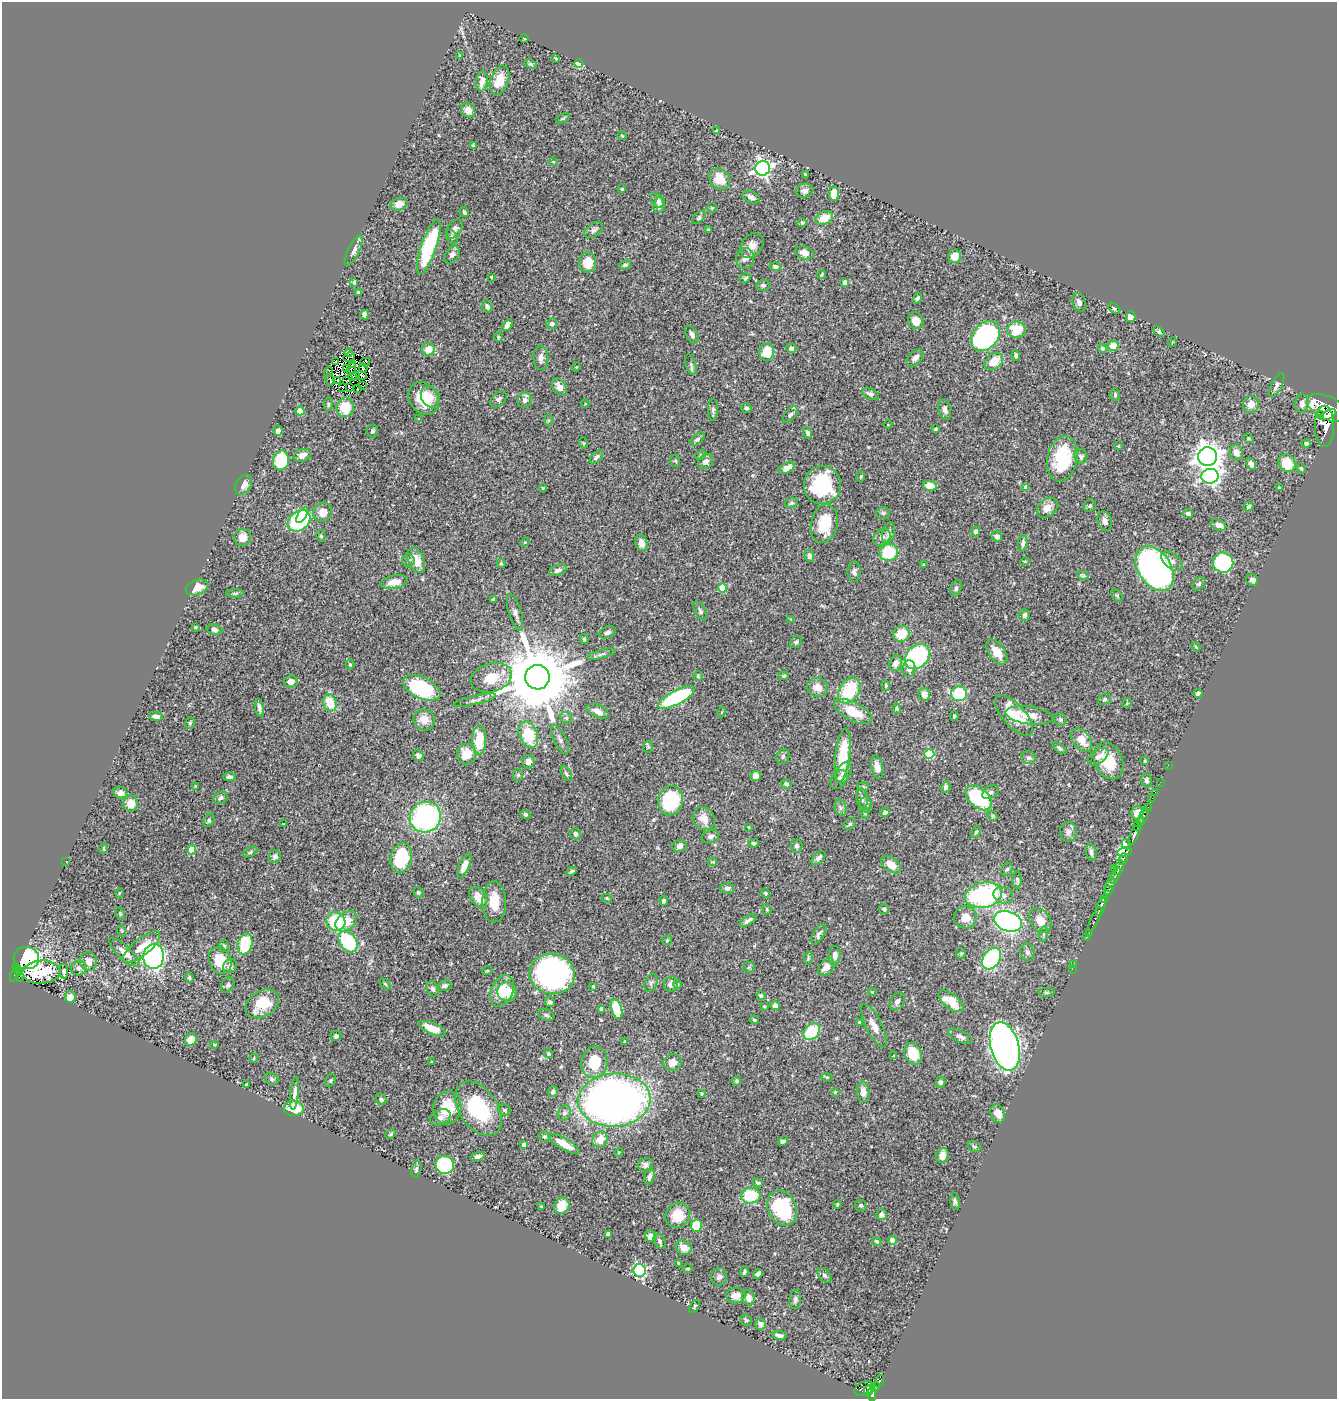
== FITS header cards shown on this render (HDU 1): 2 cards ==
NAXIS1  =                 1335
NAXIS2  =                 1397

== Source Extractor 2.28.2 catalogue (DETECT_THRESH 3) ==
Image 1335 x 1397 px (HDU 1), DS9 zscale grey, 1 PNG px = 1 image px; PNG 1339 x 1401 px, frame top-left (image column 1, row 1397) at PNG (2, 2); each listed source drawn as its Kron ellipse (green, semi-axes under 4 px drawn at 4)
Background 0.542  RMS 0.019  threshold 0.0571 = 3 sigma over >= 5 px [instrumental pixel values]
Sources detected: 501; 7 with non-positive FLUX_AUTO (blend fragments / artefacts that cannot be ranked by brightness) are neither listed nor drawn; the other 494 listed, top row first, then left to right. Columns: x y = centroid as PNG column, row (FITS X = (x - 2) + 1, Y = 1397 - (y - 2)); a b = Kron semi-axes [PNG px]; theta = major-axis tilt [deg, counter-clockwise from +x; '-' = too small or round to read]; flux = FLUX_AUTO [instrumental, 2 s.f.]
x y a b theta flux
524 39 5 3 - 1
460 55 4 2 - 0.89
556 58 3 2 - 1.3
530 64 6 4 -26 2
579 64 4 4 - 65
499 80 15 9 70 22
482 81 10 6 84 8.2
468 110 8 6 -47 8
563 118 7 4 23 2.2
716 131 3 2 - 0.78
622 136 4 3 - 0.94
473 146 4 3 - 2.5
553 162 5 3 - 1.1
763 168 7 7 - 420
805 174 3 3 - 1.8
720 179 11 9 -44 27
622 189 4 4 - 1.6
804 191 9 7 12 6.7
834 194 7 5 90 18
751 197 9 5 -23 5
657 200 8 5 -62 6.8
399 204 8 6 20 8.1
659 205 8 5 76 6.3
712 208 5 4 - 1.4
464 212 5 4 - 2.6
699 218 8 5 45 2.4
824 218 9 6 26 20
802 223 5 4 - 2
454 229 11 7 55 6
594 230 10 6 36 4.1
708 230 3 3 - 1.3
452 237 7 5 -58 2.5
429 246 29 7 71 110
752 246 13 10 53 12
354 250 16 5 63 5.9
804 253 9 6 -17 9
452 255 9 6 50 5
954 256 7 6 - 8
745 258 10 9 - 6.5
588 262 10 8 89 28
625 265 6 4 9 2.6
775 266 5 4 - 4.2
822 275 4 3 - 1.3
491 277 3 2 - 0.9
745 278 6 4 34 2.1
354 282 4 3 - 2
845 282 4 4 - 9.3
763 285 7 6 - 2.9
358 293 4 3 - 2.9
917 298 5 3 - 2
1079 302 9 6 -72 7.1
487 306 6 5 - 4.2
1114 308 7 4 -38 2
364 315 4 4 - 6.1
1131 316 5 5 - 15
916 321 8 7 - 12
552 324 5 5 - 3.7
507 325 6 4 52 7.9
1016 330 9 8 - 37
1159 332 6 4 -44 2.2
692 334 10 5 -59 5.4
985 336 17 12 48 270
498 337 5 3 - 1.2
1172 342 5 3 - 0.91
1113 346 5 5 - 22
791 348 5 4 - 3.9
1103 348 5 4 - 3.1
428 349 6 6 - 16
767 352 8 7 - 25
349 353 4 2 - 3.6
1016 356 5 4 - 2.3
349 357 6 2 25 0.97
541 358 12 7 -89 6.6
915 358 10 6 46 6.1
336 361 3 2 - 0.62
994 361 10 7 40 23
365 362 5 3 - 3.5
352 364 3 2 - 0.73
691 364 10 5 -72 3.6
576 367 5 4 - 1.2
363 368 4 2 - 2
347 369 3 2 - 0.71
352 369 6 2 72 2.2
329 372 5 3 - 1.6
361 375 5 2 - 0.2
356 376 3 2 - 1.1
352 377 3 2 - 1.2
329 380 6 2 -73 2
338 380 3 2 - 0.25
347 380 3 2 - 0.48
1277 385 13 5 63 5.8
363 386 2 2 - 1.3
343 387 3 2 - 0.9
349 387 4 3 - 1.6
560 387 9 6 -58 8.6
357 388 3 3 - 3.4
870 394 8 5 -24 4.5
1115 395 6 5 - 2.4
430 397 11 8 -63 10
424 398 17 14 -55 34
499 399 10 6 45 3.7
525 400 7 7 - 6.6
328 404 7 4 84 1.8
585 404 4 3 - 0.87
1251 404 8 8 - 11
1302 404 9 6 84 5.8
345 407 10 8 83 32
746 408 5 4 - 2.8
1328 408 22 11 -25 4000
713 410 11 5 88 3.3
945 410 10 6 -75 5.7
300 411 4 4 - 27
1320 414 3 3 - 210
790 415 9 5 50 3.8
1328 415 8 4 30 870
419 419 3 2 - 1.1
549 420 6 4 89 1.7
888 425 4 3 - 0.85
1325 426 20 9 -90 2100
935 429 3 3 - 1.8
278 431 5 4 - 5.8
372 431 6 5 - 2.3
807 433 6 4 -69 2.3
1249 438 6 4 -22 1.7
697 439 8 4 45 3
584 443 5 3 - 0.99
1306 443 4 4 - 3.1
1118 446 4 4 - 1.1
1236 453 8 6 -74 9.7
302 455 9 6 19 8.9
701 455 6 4 28 2
1081 456 7 6 - 3.2
596 457 8 5 42 4.4
1207 457 9 9 - 1400
1062 459 23 15 79 74
281 460 10 8 77 67
675 461 6 5 - 2.1
705 462 8 6 42 6.9
1287 463 9 8 - 31
1251 464 6 4 -59 5
786 468 8 5 25 14
1301 468 5 4 - 1.8
1210 476 8 7 - 370
861 477 5 4 - 1.7
243 485 10 7 58 8.7
822 485 19 18 - 90
930 486 7 5 -11 19
1026 487 4 4 - 12
543 488 4 3 - 1.2
1279 488 4 3 - 1.4
791 503 7 4 12 2.3
1090 506 6 5 - 2.2
1249 506 5 4 - 2.7
1047 508 12 8 41 12
323 512 10 9 - 14
883 513 7 6 - 3.1
1188 514 5 4 - 3.9
302 515 9 4 56 37
299 521 12 9 38 140
1105 521 10 7 -71 7.1
824 524 20 13 79 43
1218 525 8 5 -22 8.8
976 531 5 4 - 5.6
889 533 10 6 73 4.9
321 536 6 4 -78 1.7
243 537 9 8 - 11
882 537 9 7 40 5.5
997 537 5 5 - 5
525 542 5 3 - 1.2
641 543 8 6 -74 7.9
1023 543 8 4 81 4.1
889 552 9 8 - 51
809 556 6 5 - 4.8
416 560 13 8 -66 19
408 561 6 6 - 2.8
1025 561 5 3 - 1
1172 561 12 7 -39 6
501 563 5 3 - 1.7
1223 563 10 10 - 130
923 565 4 3 - 0.94
1155 569 24 16 -57 810
558 570 9 5 19 5.1
854 572 10 6 88 4.7
1083 575 6 4 -17 1.8
1252 580 6 5 - 4.1
394 582 14 7 10 15
1199 584 7 5 46 2.7
197 587 12 7 21 13
722 588 4 4 - 36
956 588 8 5 73 3.3
235 593 8 3 1 2.1
1117 595 7 4 -49 1.8
493 599 4 3 - 2
700 611 10 5 -61 3.4
515 612 19 6 -74 6.4
1025 615 6 5 - 4.1
791 619 4 4 - 1.2
196 627 3 3 - 1.3
214 629 8 5 -12 3.3
607 632 9 5 22 3.8
901 634 8 7 - 29
584 639 5 4 - 1.5
796 642 7 5 46 2.7
1196 647 5 3 - 1.3
997 652 14 8 -54 19
601 654 14 4 15 3.7
917 656 14 11 46 140
896 663 8 6 71 7.2
350 664 5 4 - 1.9
909 669 8 6 84 7.6
698 676 5 4 - 1.5
784 676 5 3 - 1.7
537 677 12 12 - 17000
491 678 21 14 16 31
291 682 7 6 - 7.8
886 685 5 4 - 1.8
818 687 10 9 - 13
422 688 20 10 -26 100
849 690 14 10 57 67
1198 693 4 3 - 2.7
924 694 6 5 - 7.1
959 694 8 7 - 69
676 697 20 7 28 130
1105 699 6 5 - 2.3
475 700 22 4 14 5.2
330 703 9 6 -72 34
1127 703 5 4 - 1.2
259 708 9 4 -79 4.7
897 708 5 4 - 1.9
598 711 12 6 -24 8.3
722 712 5 3 - 1.2
853 712 21 9 -27 34
1014 715 25 11 -48 46
1029 715 24 9 -8 19
156 716 7 4 -8 5.3
954 716 4 4 - 2.1
566 718 6 5 - 2.8
424 720 11 10 - 14
1060 720 6 6 - 3
190 723 6 4 74 2.2
528 735 14 9 -68 55
560 739 16 6 -64 5.4
479 740 14 7 90 35
1082 740 13 8 -54 19
648 747 6 5 - 1.7
1060 748 8 4 -37 2.6
467 754 10 9 - 22
929 754 5 5 - 70
843 755 27 7 83 54
418 756 6 5 - 3.3
783 756 8 6 60 2.9
1098 757 11 7 36 5.3
1029 758 7 6 - 4
1109 761 19 13 -64 38
1145 761 3 3 - 1.3
528 762 6 6 - 7.3
1168 765 2 2 - 6.3
877 767 12 5 -80 9.9
843 773 11 7 63 8.6
566 774 8 4 -60 3.1
518 775 6 5 - 2.1
756 776 5 5 - 8.3
229 777 6 4 3 3.3
839 779 10 7 57 4.9
1146 781 7 5 -79 3.2
1160 782 2 2 - 8.6
786 784 5 4 - 3.1
195 786 2 2 - 0.77
863 787 6 4 -7 1.7
946 787 5 4 - 3.6
990 792 9 6 31 3.3
1155 792 2 2 - 7.6
120 793 7 5 -24 5.5
220 798 8 5 31 3.9
979 798 15 9 -42 100
1152 798 2 2 - 5.1
862 799 10 5 -85 3.9
670 801 15 12 80 100
131 803 8 7 - 14
866 805 8 5 -76 2.7
1148 807 2 2 - 5.8
841 808 8 5 -73 3.7
865 813 6 4 -71 1.5
885 813 5 4 - 3.2
1137 813 7 6 - 12
525 815 5 4 - 2.5
992 816 5 4 - 1.9
425 817 16 15 - 220
1143 817 9 3 70 65
704 818 12 10 -52 15
209 820 7 5 59 2.1
1140 822 3 3 - 160
284 824 3 3 - 1
850 824 7 4 37 2.1
1138 826 5 4 - 490
748 827 3 3 - 1.1
976 832 6 4 59 2.1
1068 832 10 8 -89 6.3
576 834 6 5 - 4.1
1134 835 10 4 67 540
710 836 9 6 19 4.1
754 843 5 4 - 2.7
1126 844 5 4 - 110
679 846 7 6 - 4.8
797 846 7 6 - 3.5
104 848 6 3 71 1.3
192 850 4 4 - 38
250 852 8 4 31 2
1091 852 8 5 -81 4.8
1125 852 7 5 12 240
275 857 7 6 - 4.3
401 858 15 10 78 89
818 858 8 5 43 4.6
1123 859 6 3 66 220
66 861 3 2 - 1.3
713 862 4 4 - 1.3
891 865 11 6 -38 17
464 866 13 5 66 14
1114 868 3 2 - 36
1119 868 7 3 63 280
1007 869 6 5 - 2.5
572 871 5 4 - 2.4
1115 876 9 4 66 240
1017 880 9 4 90 3
1110 885 7 4 69 750
727 888 7 5 1 4.1
1108 890 4 3 - 190
418 892 5 4 - 2.1
119 893 5 3 - 1.2
766 893 5 4 - 1.7
983 895 19 12 11 190
1003 895 10 8 -23 6.5
478 897 11 8 -55 18
607 898 5 4 - 1.4
1104 899 4 3 - 250
664 901 5 4 - 3.7
494 902 20 12 -89 27
1101 907 10 3 68 380
767 909 6 4 -71 1.6
884 909 5 4 - 2.8
120 914 6 4 -69 1.6
965 917 11 11 - 15
1095 919 13 3 66 92
748 920 9 3 33 4.3
346 921 12 8 41 23
1008 921 14 9 -19 350
1040 921 13 10 -56 18
336 922 9 9 - 73
122 931 5 3 - 1.3
1089 933 2 2 - 9.5
819 934 12 5 59 4.7
1044 934 8 3 79 2.1
1087 937 2 2 - 8.4
667 940 5 4 - 1.4
348 941 12 8 -56 120
245 944 11 7 76 58
224 946 6 4 -76 2
142 947 22 8 38 18
1027 952 9 7 -76 4.6
124 953 20 6 -42 13
961 953 6 5 - 1.8
154 956 12 10 86 290
835 956 10 5 87 7
26 958 13 11 -3 200
808 958 6 3 83 1.8
991 958 12 8 57 160
88 961 9 8 - 11
220 961 14 11 -67 33
1074 965 2 2 - 3.9
230 966 7 6 - 5.4
17 967 3 2 - 24
749 967 6 5 - 2
826 967 10 6 53 12
79 968 8 7 - 4.6
1072 969 2 2 - 6.5
64 971 7 3 -85 3.4
487 971 5 3 - 1.1
41 972 19 11 5 34
18 973 3 2 - 14
15 974 8 4 69 92
552 974 22 20 -8 350
19 977 3 2 - 4.8
189 978 5 4 - 1.7
651 983 9 6 69 3.1
385 984 6 4 -44 1.5
671 984 7 7 - 6.4
677 984 4 3 - 1.4
228 985 8 6 55 3.3
445 986 7 5 16 4.3
593 986 4 4 - 1.5
433 989 8 6 -63 3.6
502 991 16 11 65 35
507 992 10 9 - 29
872 992 4 4 - 1.1
1046 993 8 4 0 2.4
761 996 4 4 - 2.6
70 997 6 5 - 12
897 1001 10 6 57 4.6
951 1001 15 7 -39 29
550 1002 5 4 - 2.9
262 1004 18 12 31 38
764 1006 3 2 - 1.3
775 1006 4 4 - 6.8
602 1009 4 4 - 6.1
616 1009 10 5 -74 52
546 1015 8 5 -21 3.1
754 1020 5 4 - 1.8
859 1022 3 3 - 1.6
874 1026 24 8 -64 12
432 1028 14 5 -24 24
812 1031 9 7 43 67
336 1036 5 5 - 2.7
960 1036 13 6 -26 5.3
191 1039 6 6 - 15
625 1041 3 3 - 1.4
214 1044 4 2 - 1.1
1005 1046 25 14 -75 700
548 1054 4 4 - 2.4
913 1054 11 8 -68 35
894 1056 3 3 - 1.1
254 1058 4 3 - 1.1
432 1062 3 2 - 0.98
594 1062 16 13 79 40
673 1062 9 8 - 12
827 1077 6 4 -2 1.5
272 1079 7 5 -34 2.5
331 1081 6 5 - 1.9
736 1081 5 4 - 2
941 1082 5 5 - 3.8
246 1084 3 2 - 1.2
553 1092 5 5 - 3.4
835 1092 4 2 - 1
863 1092 10 6 -84 8.8
295 1093 17 4 84 6.3
701 1094 4 2 - 1.2
381 1099 6 5 - 2.7
614 1100 36 26 4 890
294 1108 10 7 -3 35
447 1108 16 14 78 36
478 1108 30 19 -55 93
505 1110 7 5 -32 2.3
564 1113 8 6 60 3.4
998 1113 9 7 -69 14
440 1117 10 7 25 5.8
390 1134 6 4 29 1.5
544 1137 6 5 - 2.1
600 1139 9 7 55 18
783 1141 5 4 - 3.1
564 1144 18 5 -30 16
524 1145 4 3 - 2.9
974 1147 7 5 -21 2.1
619 1152 4 3 - 1.3
478 1156 7 4 14 4.3
942 1156 8 6 67 12
445 1165 9 9 - 120
645 1165 7 6 - 5
416 1169 8 5 78 3.4
649 1177 8 5 75 4.8
758 1183 6 4 -27 2.5
750 1196 10 8 5 60
955 1202 8 4 -84 3.3
837 1204 4 3 - 1.3
860 1205 5 5 - 2.4
562 1206 8 7 - 20
541 1207 3 2 - 1.2
782 1208 18 14 -64 130
678 1215 13 12 - 27
881 1215 5 5 - 5.6
696 1226 6 5 - 52
608 1234 4 4 - 10
651 1236 6 5 - 13
892 1240 4 4 - 16
659 1241 7 5 -61 2.9
877 1241 5 4 - 2.1
684 1248 8 7 - 10
679 1263 3 3 - 2.4
688 1269 5 2 - 1.2
639 1270 6 6 - 210
744 1272 5 3 - 2.7
758 1274 5 4 - 4.7
824 1275 8 5 -50 3.3
719 1277 9 8 - 5.2
736 1295 10 8 7 11
749 1298 8 6 -77 8.5
795 1300 9 6 84 3.7
694 1307 7 4 56 2
746 1320 6 5 - 2.4
761 1324 5 5 - 6.7
780 1335 7 4 -9 4.2
879 1381 6 3 72 98
875 1387 5 4 - 54
864 1389 10 7 22 320
868 1390 5 3 - 130
871 1394 6 4 -83 330
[7 non-positive-flux detections neither listed nor drawn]